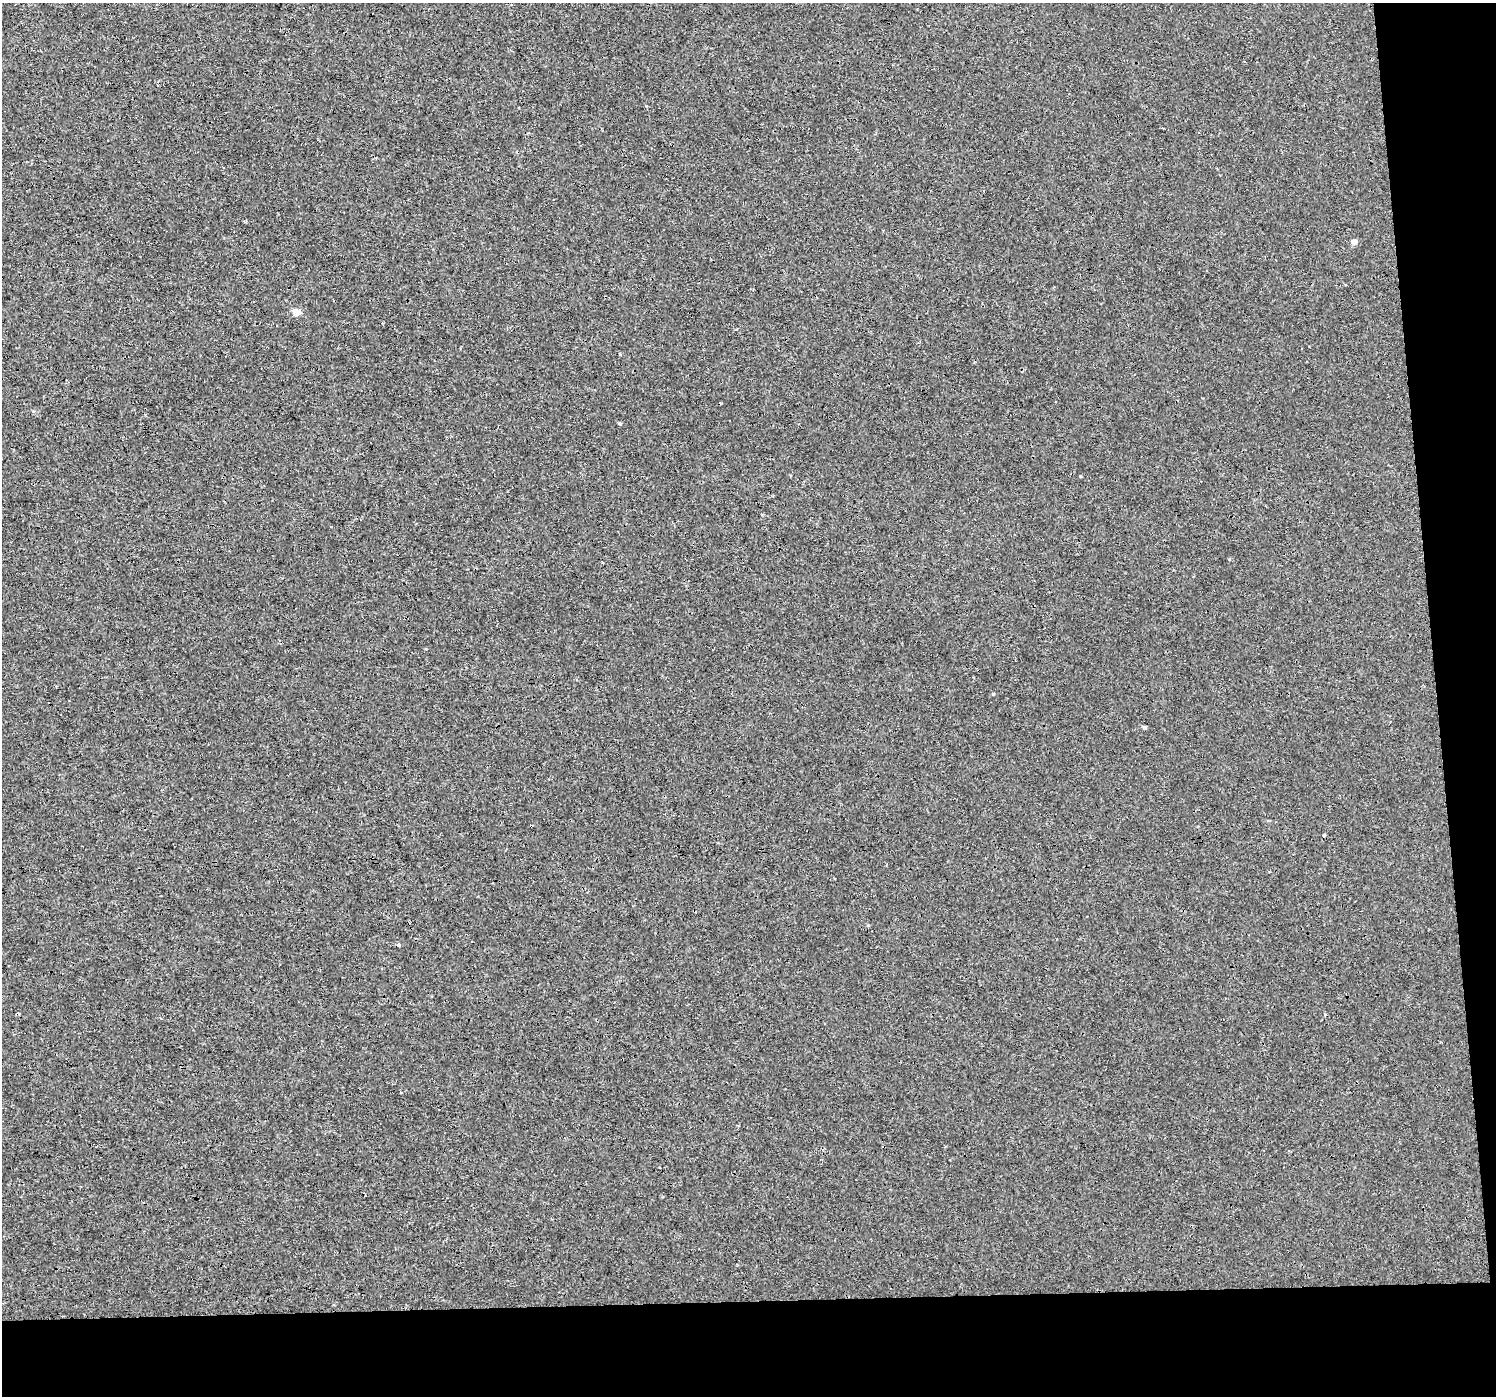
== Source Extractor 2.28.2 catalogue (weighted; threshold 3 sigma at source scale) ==
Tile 9 of 3 x 3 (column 3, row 3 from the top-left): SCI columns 2990-4483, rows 4-1397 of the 4483 x 4230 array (HDU 1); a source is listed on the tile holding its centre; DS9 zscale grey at full resolution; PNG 1498 x 1398 px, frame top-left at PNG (2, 3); no overlay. Shown black and unused: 11% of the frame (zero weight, under 3 of 4 exposures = <1% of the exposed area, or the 3 px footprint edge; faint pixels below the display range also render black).
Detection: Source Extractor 2.28.2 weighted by HDU 2 'WHT'; one run over the whole footprint, this tile lists its part. Background 5.44e-04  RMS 0.0017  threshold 0.00785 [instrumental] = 3 sigma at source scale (4.5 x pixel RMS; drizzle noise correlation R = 1.50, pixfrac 1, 0.0396/0.0396 arcsec/px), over >= 5 px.
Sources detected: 10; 3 cosmic-ray / hot-pixel residue — not listed; the other 7 listed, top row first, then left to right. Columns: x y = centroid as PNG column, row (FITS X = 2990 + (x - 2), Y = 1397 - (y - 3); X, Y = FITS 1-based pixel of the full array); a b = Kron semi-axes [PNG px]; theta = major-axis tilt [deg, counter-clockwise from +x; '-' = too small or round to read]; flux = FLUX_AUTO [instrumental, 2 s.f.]
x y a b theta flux
646 106 3 3 - 0.13
1354 241 5 5 - 1.3
296 312 5 5 - 3
620 424 4 4 - 0.21
993 694 4 4 - 0.15
1324 835 3 3 - 0.87
399 945 3 3 - 1